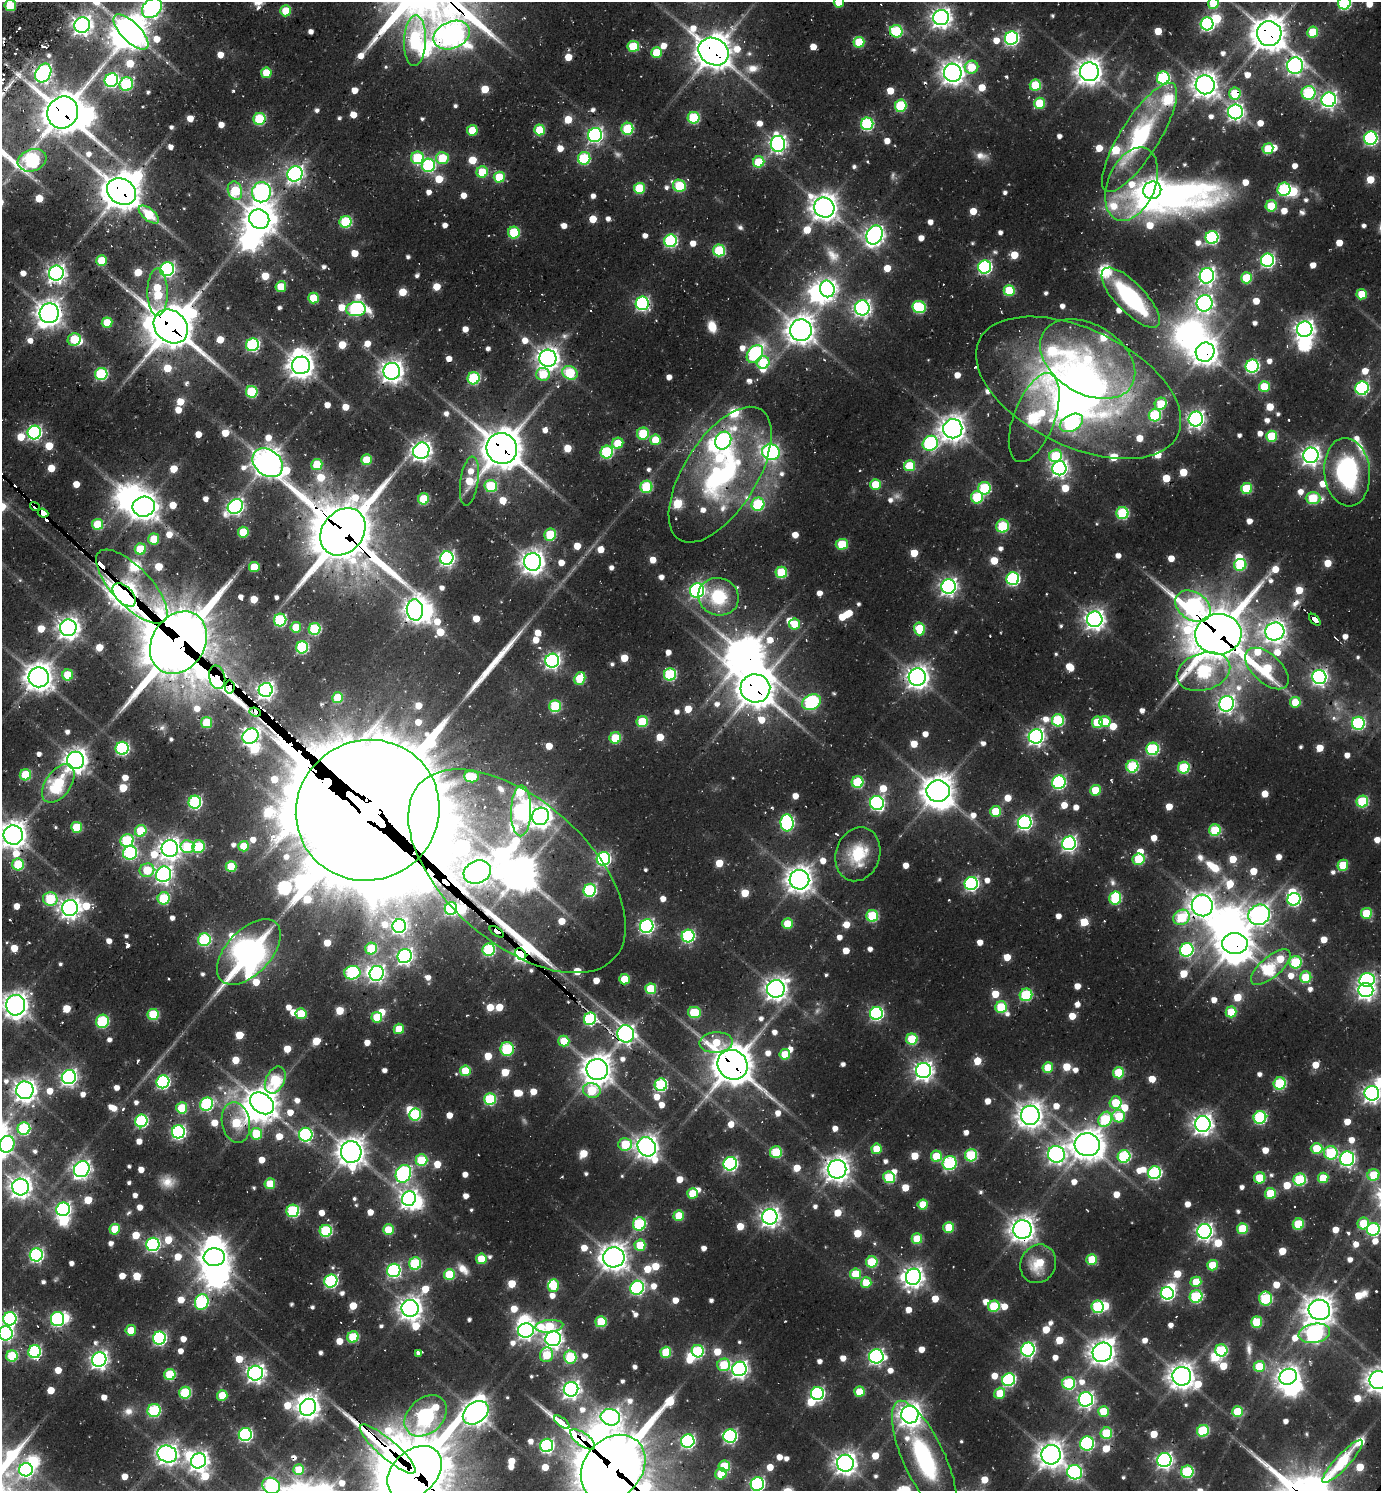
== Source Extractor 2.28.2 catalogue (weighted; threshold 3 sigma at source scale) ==
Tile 11 of 4 x 4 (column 3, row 3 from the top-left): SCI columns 3068-4446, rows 1584-3072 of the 6064 x 6050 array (HDU 1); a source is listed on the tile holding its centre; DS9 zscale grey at full resolution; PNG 1383 x 1493 px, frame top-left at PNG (2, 2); each listed source drawn as its Kron ellipse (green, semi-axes under 4 px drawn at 4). Shown black and unused: <1% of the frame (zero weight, under 2 of 3 exposures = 5% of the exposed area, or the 3 px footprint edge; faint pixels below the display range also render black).
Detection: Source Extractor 2.28.2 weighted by HDU 2 'WHT'; one run over the whole footprint, this tile lists its part. Background 0.0997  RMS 0.011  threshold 0.0473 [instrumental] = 3 sigma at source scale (4.5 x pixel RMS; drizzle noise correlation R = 1.50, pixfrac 1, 0.05/0.05 arcsec/px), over >= 5 px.
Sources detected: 1156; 12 too faint to see at this stretch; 59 inside a brighter object's white glare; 12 cosmic-ray / hot-pixel residue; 2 long thin detections or spike segments (spike, bleed or trail) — neither listed nor drawn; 20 inside a brighter listed object's ellipse — not listed separately; of the other 1051, all 500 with FLUX_AUTO >= 36.1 (the completeness limit of this list) listed and drawn (551 fainter detections not listed), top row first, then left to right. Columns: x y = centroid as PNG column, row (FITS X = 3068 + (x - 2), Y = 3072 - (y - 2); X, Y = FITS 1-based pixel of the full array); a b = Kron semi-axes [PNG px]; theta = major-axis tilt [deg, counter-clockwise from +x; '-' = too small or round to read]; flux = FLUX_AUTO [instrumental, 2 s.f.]
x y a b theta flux
839 2 5 5 - 38
1213 3 5 5 - 51
1344 3 6 6 - 160
10 6 6 5 - 60
152 8 11 8 44 630
286 11 5 5 - 42
941 18 8 7 - 800
1207 24 6 6 - 260
82 25 8 7 - 760
896 31 6 6 - 110
131 32 23 9 -45 2000
1313 32 5 5 - 52
1269 34 12 12 - 2200
452 35 19 13 23 840
1011 38 7 6 - 290
415 41 25 11 88 180
859 42 5 5 - 60
633 46 5 5 - 68
714 51 16 13 -32 2500
657 53 5 5 - 48
1295 66 8 8 - 440
971 67 7 6 - 50
1089 72 9 9 - 1400
43 73 10 7 59 500
266 73 5 5 - 42
953 73 9 9 - 1100
1163 78 6 6 - 160
111 80 7 6 - 250
126 84 7 6 - 120
1035 85 5 5 - 75
1205 85 9 9 - 1200
1235 93 6 6 - 61
1308 93 7 7 - 140
1329 100 7 7 - 450
1039 103 5 5 - 57
901 106 6 5 - 100
63 112 16 15 - 3500
1235 112 7 7 - 460
694 118 6 6 - 100
259 119 6 6 - 100
867 124 6 6 - 160
627 129 6 6 - 100
472 130 5 5 - 40
539 130 5 5 - 57
595 135 7 6 - 350
1139 137 63 19 58 150
1371 138 7 6 - 250
778 144 8 7 - 480
1268 149 5 5 - 53
417 158 6 6 - 95
442 158 6 6 - 59
584 158 6 6 - 110
32 160 15 10 20 250
759 162 6 5 - 56
428 165 7 6 - 170
482 172 5 5 - 52
295 174 8 7 - 450
499 177 5 5 - 55
1132 184 38 23 67 65
679 186 6 6 - 86
639 188 5 5 - 70
1284 189 7 6 - 120
1152 190 9 8 - 1000
121 191 15 12 -33 3000
235 191 9 7 -72 77
261 192 10 9 - 570
1271 206 5 5 - 49
824 208 10 10 - 1400
149 215 12 6 -40 62
259 219 10 9 - 1700
345 222 6 6 - 100
514 232 6 6 - 84
874 235 10 8 66 680
1212 237 6 6 - 190
671 241 6 6 - 180
719 250 6 6 - 100
1267 260 7 6 - 280
102 261 5 5 - 46
985 267 6 6 - 230
167 269 7 7 - 280
56 273 7 7 - 600
1207 276 8 7 - 490
1246 278 5 5 - 59
281 287 5 5 - 42
827 289 8 7 - 530
1009 290 5 5 - 62
158 292 24 10 -89 75
1362 294 5 5 - 37
313 298 5 5 - 44
1131 298 39 14 -46 140
642 303 7 6 - 260
1205 303 8 8 - 480
919 307 7 6 - 120
862 308 7 7 - 460
356 309 10 7 6 190
49 313 10 9 - 1300
107 323 5 5 - 43
171 326 19 15 -43 4300
1305 329 8 7 - 760
801 330 11 10 - 1500
74 339 6 6 - 51
252 345 6 6 - 190
1205 352 9 9 - 1300
755 354 10 7 53 210
548 358 8 8 - 950
1088 359 52 34 -32 170
763 362 6 6 - 57
301 365 9 8 - 1300
1252 366 6 6 - 200
392 371 8 8 - 940
570 373 8 6 -25 95
101 374 6 6 - 140
543 374 7 6 - 52
474 378 6 6 - 130
1264 387 5 5 - 47
1078 388 110 58 -26 650
1362 388 7 6 - 210
252 392 6 6 - 93
1161 404 6 5 - 40
1155 415 6 6 - 110
1034 418 47 20 69 200
1196 419 7 7 - 500
1071 423 12 8 29 210
953 429 9 9 - 1200
34 432 7 6 - 290
643 434 6 6 - 69
1272 436 5 5 - 72
655 440 5 5 - 36
723 441 9 7 60 330
618 443 6 5 - 41
930 443 8 7 - 200
502 449 16 15 - 3600
421 451 8 8 - 750
607 452 6 6 - 140
771 452 9 8 - 350
1311 455 7 7 - 670
1055 456 7 6 - 79
367 460 5 5 - 52
268 463 17 12 -39 1700
317 464 5 5 - 56
909 466 5 5 - 55
1059 468 7 7 - 460
1347 472 34 23 -85 170
720 475 77 36 58 290
469 481 25 9 82 55
875 484 5 5 - 42
491 486 6 6 - 76
646 487 6 6 - 93
985 488 6 6 - 110
1247 488 5 5 - 69
977 497 6 6 - 85
1313 498 7 6 - 85
424 499 5 5 - 66
758 504 6 6 - 97
235 506 8 7 - 400
35 507 5 4 - 64
144 507 11 10 - 1400
43 513 5 4 - 470
1122 513 6 6 - 120
97 524 5 5 - 53
1003 526 6 6 - 83
243 532 5 5 - 51
343 532 25 20 51 7500
550 534 6 6 - 60
154 539 5 5 - 42
842 544 6 5 - 56
140 549 5 5 - 54
447 558 7 6 - 360
533 562 9 8 - 1100
1240 565 6 6 - 85
254 567 5 5 - 41
781 572 6 5 - 83
1013 579 6 6 - 200
132 586 47 19 -47 570
948 586 7 7 - 520
697 591 7 7 - 330
124 595 14 8 -45 1400
718 597 20 18 -23 72
1193 606 19 14 -34 400
415 610 10 8 -85 1100
1095 619 8 7 - 760
280 620 6 6 - 130
1315 620 7 3 -45 610
795 624 5 5 - 40
296 627 5 5 - 38
68 628 8 8 - 910
315 629 6 6 - 120
920 629 6 5 - 60
1275 632 9 9 - 830
1218 634 23 20 3 5900
178 643 33 26 57 9200
302 647 6 6 - 140
552 661 7 6 - 420
1267 669 26 14 -43 96
1203 672 27 18 17 190
670 674 6 6 - 140
68 675 5 5 - 47
39 677 10 10 - 1600
217 677 12 8 -77 230
917 677 8 8 - 1000
1319 677 7 7 - 410
580 678 6 5 - 56
230 687 6 5 - 620
755 688 15 14 - 2700
266 690 7 7 - 510
338 698 5 5 - 59
812 702 10 7 26 220
1295 702 5 5 - 39
1226 704 8 7 - 450
555 706 6 5 - 85
255 712 6 3 -20 210
1058 720 6 6 - 120
207 722 5 5 - 59
642 722 5 5 - 66
1097 722 6 5 - 62
1105 722 5 5 - 36
1358 723 6 6 - 180
250 736 8 7 - 500
1036 736 7 7 - 480
615 738 6 5 - 53
122 748 6 6 - 200
1153 749 6 6 - 140
75 760 9 8 - 1000
1132 766 6 6 - 120
1184 768 6 6 - 97
25 775 6 5 - 63
471 777 7 5 -5 49
857 782 6 6 - 100
1059 782 7 6 - 200
58 783 22 12 55 80
1095 790 5 5 - 48
938 791 11 11 - 1800
1362 801 6 5 - 100
195 802 6 6 - 190
877 803 7 7 - 290
368 810 72 70 30 62000
521 811 25 10 89 450
996 811 5 5 - 48
540 816 9 8 - 950
1025 822 7 6 - 310
787 823 8 6 -84 230
77 827 5 5 - 58
1215 830 6 5 - 90
141 831 6 5 - 53
13 835 10 9 - 1400
127 840 6 6 - 120
1069 843 7 6 - 370
244 846 5 5 - 42
187 847 7 6 - 69
199 847 6 6 - 85
170 849 8 8 - 850
130 853 7 6 - 180
858 854 27 22 72 55
603 859 7 6 - 250
1138 859 6 5 - 61
18 864 6 6 - 69
1343 865 5 5 - 44
231 867 5 5 - 54
147 870 7 6 - 47
517 871 131 71 -42 6100
477 872 14 11 26 1000
164 874 8 7 - 510
799 880 10 10 - 1300
971 884 7 6 - 260
590 890 6 6 - 170
164 898 6 6 - 92
1115 898 6 6 - 110
50 899 7 6 - 94
1294 899 6 6 - 200
1202 905 11 10 - 1100
70 908 8 8 - 840
451 908 6 6 - 170
1366 913 5 5 - 54
1259 915 11 10 - 790
872 916 6 6 - 100
1182 917 8 7 - 93
787 924 5 5 - 40
399 926 7 6 - 350
647 926 7 6 - 310
497 932 8 4 -34 290
688 936 6 6 - 200
204 940 6 6 - 150
1235 943 13 10 2 2100
371 949 6 6 - 76
489 950 6 6 - 150
1187 950 7 6 - 210
249 952 40 22 46 360
521 954 6 4 -48 630
405 956 7 7 - 420
1296 962 6 6 - 99
1271 967 24 10 40 170
352 973 8 6 10 200
377 973 8 7 - 410
1306 977 6 5 - 61
624 979 5 5 - 43
1367 980 7 6 - 280
651 989 5 5 - 64
776 989 9 8 - 960
1366 990 7 7 - 550
1026 995 6 6 - 110
16 1005 10 9 - 1200
1001 1007 6 5 - 76
694 1012 6 5 - 74
1231 1012 5 5 - 48
876 1013 6 6 - 240
153 1014 5 5 - 82
301 1014 5 5 - 44
377 1017 5 5 - 45
590 1019 6 6 - 150
102 1021 7 6 - 120
399 1029 5 5 - 39
626 1034 9 8 - 530
912 1039 5 5 - 77
564 1041 5 5 - 40
716 1042 16 10 3 50
507 1049 7 6 - 94
785 1054 5 5 - 42
733 1065 15 14 - 3200
1048 1068 5 5 - 42
597 1070 11 10 - 1700
465 1071 5 5 - 48
924 1071 7 7 - 670
1119 1073 5 5 - 75
69 1077 7 7 - 460
275 1080 14 9 65 92
163 1082 6 6 - 210
1280 1083 6 6 - 110
661 1085 6 6 - 140
25 1090 9 8 - 950
592 1090 9 7 -17 71
1372 1093 7 7 - 560
490 1099 6 6 - 120
262 1103 13 9 -36 1900
1116 1103 6 6 - 53
207 1104 7 6 - 170
182 1108 5 5 - 64
415 1114 6 5 - 110
1030 1115 9 9 - 1200
1119 1116 6 6 - 49
1260 1117 6 6 - 160
1105 1119 8 6 59 97
141 1121 6 6 - 170
236 1123 20 14 -79 71
1203 1124 8 8 - 820
24 1129 6 6 - 140
178 1132 7 6 - 290
256 1134 6 5 - 54
306 1135 7 7 - 190
7 1144 8 7 - 110
625 1144 7 6 - 59
1087 1145 12 11 - 1700
647 1147 10 8 -59 1000
877 1149 5 5 - 37
1317 1149 6 5 - 51
351 1152 11 10 - 1500
776 1152 6 6 - 68
1331 1153 7 6 - 100
1056 1154 8 8 - 540
971 1155 6 6 - 110
936 1156 5 5 - 51
1124 1156 6 6 - 130
1347 1159 7 7 - 330
421 1160 6 6 - 79
950 1163 7 7 - 150
730 1164 7 6 - 280
82 1169 8 7 - 560
837 1169 9 9 - 1200
1154 1173 6 6 - 180
403 1174 9 7 65 320
1373 1175 6 5 - 50
889 1177 6 6 - 92
1260 1178 6 5 - 49
1323 1178 5 5 - 46
1300 1180 6 6 - 120
270 1184 5 5 - 42
20 1187 8 8 - 970
692 1193 5 5 - 36
1270 1193 5 5 - 52
409 1199 7 7 - 600
923 1205 5 5 - 38
63 1209 7 6 - 330
293 1211 6 6 - 140
679 1216 5 5 - 47
770 1217 7 7 - 750
1363 1223 6 5 - 48
639 1224 6 6 - 120
1298 1224 5 5 - 69
949 1227 5 5 - 48
115 1229 5 5 - 41
1022 1229 9 9 - 1200
1242 1229 5 5 - 66
1373 1229 6 6 - 180
388 1230 5 5 - 48
326 1231 6 6 - 120
1205 1231 7 7 - 490
917 1239 5 5 - 51
153 1244 7 6 - 260
640 1245 5 5 - 45
36 1255 6 6 - 260
214 1257 10 9 - 1300
614 1257 11 10 - 1300
481 1259 5 5 - 39
1092 1259 5 5 - 52
872 1262 6 5 - 74
415 1263 6 6 - 120
1038 1264 20 17 64 41
1212 1265 5 5 - 46
394 1270 7 6 - 230
449 1274 5 5 - 67
856 1274 5 5 - 43
913 1277 8 7 - 810
331 1281 7 6 - 210
1196 1282 5 5 - 37
866 1283 5 5 - 42
554 1286 6 5 - 43
637 1288 7 6 - 210
1167 1293 6 6 - 230
1196 1297 6 6 - 130
1266 1299 7 6 - 100
202 1302 8 6 69 160
994 1306 6 5 - 72
1098 1307 6 6 - 120
410 1308 8 8 - 1100
1319 1310 11 10 - 1500
10 1319 6 6 - 200
57 1319 7 6 - 170
601 1322 5 5 - 62
1257 1322 5 5 - 73
549 1326 14 6 5 71
131 1330 5 5 - 39
526 1330 8 7 - 470
6 1333 7 7 - 290
1314 1333 16 9 10 360
353 1337 6 5 - 74
159 1338 6 6 - 230
553 1339 8 7 - 570
1028 1350 7 6 - 320
1221 1350 6 6 - 110
698 1351 6 6 - 120
34 1352 6 6 - 180
666 1352 5 5 - 63
1102 1352 10 9 - 1200
418 1353 4 3 - 54
546 1355 7 6 - 52
12 1356 6 5 - 81
876 1356 7 7 - 390
570 1357 6 6 - 84
99 1359 7 7 - 550
724 1365 6 6 - 61
1259 1366 5 5 - 54
739 1369 7 7 - 510
256 1373 7 7 - 600
170 1375 5 5 - 79
1182 1376 9 9 - 1200
1288 1377 9 7 28 870
1009 1380 6 6 - 190
1379 1380 9 9 - 1200
1069 1383 6 6 - 110
571 1389 7 7 - 570
859 1392 5 5 - 40
185 1393 6 6 - 100
817 1393 6 6 - 260
1000 1393 6 5 - 39
222 1395 5 5 - 39
1086 1399 7 7 - 410
308 1407 9 8 - 960
154 1410 6 6 - 120
1103 1411 5 5 - 43
1237 1411 5 5 - 64
476 1413 14 10 38 1300
910 1415 9 8 - 1100
426 1416 24 17 43 400
610 1417 10 8 -15 530
562 1422 9 4 -38 85
1203 1431 6 5 - 100
1106 1433 6 5 - 85
245 1435 6 6 - 240
730 1436 7 6 - 260
583 1439 15 6 -37 210
688 1441 7 6 - 290
1087 1443 7 7 - 180
547 1445 7 6 - 260
388 1449 36 9 -41 410
167 1454 10 8 -21 820
1051 1455 10 9 - 1300
924 1459 63 20 -65 190
1164 1460 7 7 - 430
198 1461 8 7 - 720
1343 1461 28 7 47 120
845 1463 8 8 - 1000
724 1466 6 5 - 62
613 1468 36 29 48 9900
26 1470 7 6 - 250
299 1470 5 5 - 42
415 1472 31 22 42 9600
1075 1472 7 7 - 290
1187 1472 6 6 - 120
721 1474 6 5 - 36
757 1484 7 6 - 260
271 1486 9 8 - 150
Overlapping masked pixels (flux is a lower limit): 49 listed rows (the first 20) at x y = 82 25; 131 32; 1269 34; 452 35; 714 51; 43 73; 1235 93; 63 112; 32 160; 121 191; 171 326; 1205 352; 723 441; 502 449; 720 475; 35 507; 43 513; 343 532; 132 586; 124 595
Isophote crosses this tile's border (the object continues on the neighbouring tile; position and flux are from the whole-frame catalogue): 19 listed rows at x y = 839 2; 1213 3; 1344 3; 10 6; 152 8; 82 25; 131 32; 13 835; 1366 990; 16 1005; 1372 1093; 1373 1229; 6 1333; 1379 1380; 924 1459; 613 1468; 415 1472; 757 1484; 271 1486
Unlisted compact peaks at least as high as the median listed source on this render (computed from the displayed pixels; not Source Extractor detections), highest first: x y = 360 55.